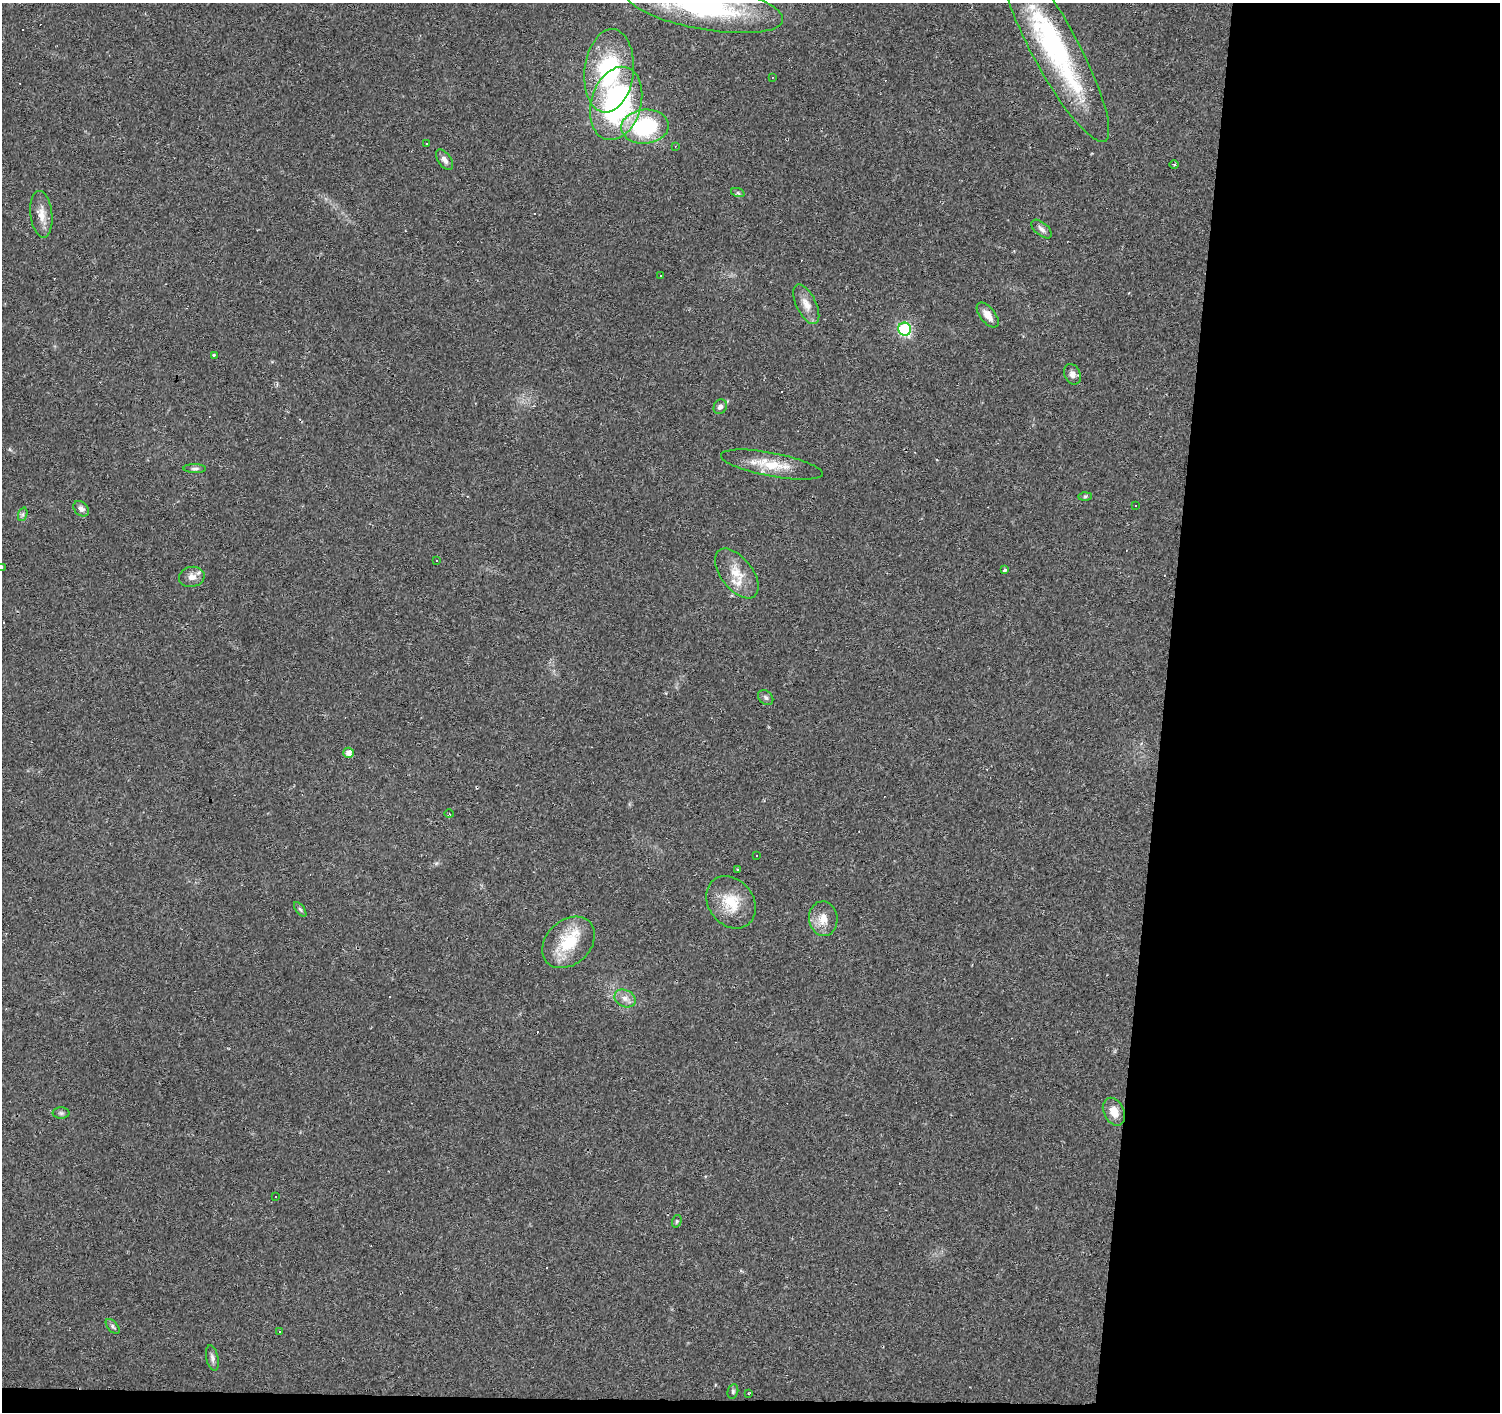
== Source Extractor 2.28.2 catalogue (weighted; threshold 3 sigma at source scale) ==
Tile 9 of 3 x 3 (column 3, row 3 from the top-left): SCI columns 3000-4497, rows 281-1690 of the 4497 x 4734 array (HDU 1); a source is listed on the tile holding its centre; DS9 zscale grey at full resolution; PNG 1502 x 1414 px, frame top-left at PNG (2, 3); each listed source drawn as its Kron ellipse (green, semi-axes under 4 px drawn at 4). Shown black and unused: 23% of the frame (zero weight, under 2 of 3 exposures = <1% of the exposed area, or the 3 px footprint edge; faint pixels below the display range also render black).
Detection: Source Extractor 2.28.2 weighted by HDU 2 'WHT'; one run over the whole footprint, this tile lists its part. Background 0.0299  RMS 0.0048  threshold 0.0214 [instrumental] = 3 sigma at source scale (4.5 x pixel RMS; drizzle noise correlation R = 1.50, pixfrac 1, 0.0396/0.0396 arcsec/px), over >= 5 px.
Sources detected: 75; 25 cosmic-ray / hot-pixel residue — neither listed nor drawn; the other 50 listed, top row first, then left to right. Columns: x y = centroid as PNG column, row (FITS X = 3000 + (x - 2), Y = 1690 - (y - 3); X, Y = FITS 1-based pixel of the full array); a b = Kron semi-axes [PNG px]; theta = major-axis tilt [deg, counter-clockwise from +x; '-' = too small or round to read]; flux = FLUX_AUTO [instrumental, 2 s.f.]
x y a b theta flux
704 6 79 23 -10 73
1054 47 107 23 -62 91
609 71 42 24 84 50
772 77 3 3 - 0.4
616 103 37 25 74 96
645 127 24 17 5 41
427 143 3 3 - 1.2
675 146 4 3 - 0.43
445 160 12 6 -55 2.3
1174 164 4 3 - 0.46
738 193 7 4 -18 0.81
41 214 23 11 -83 5.8
1042 229 12 6 -40 2
661 276 2 2 - 0.36
806 304 21 10 -64 5.1
988 315 14 7 -51 4.5
905 329 6 6 - 57
214 355 4 3 - 1.1
1072 374 10 8 -65 2.3
720 407 7 6 - 1.8
772 465 52 12 -11 14
195 469 11 4 -1 1.2
1085 496 6 4 1 0.71
1135 506 3 2 - 0.5
81 509 9 6 -45 2
23 514 7 4 72 1.1
436 561 2 2 - 0.37
2 567 3 3 - 0.46
1005 570 3 3 - 1.1
737 573 29 16 -52 11
192 577 13 10 12 3.6
766 698 8 6 -44 1.3
349 753 5 5 - 2.7
449 814 4 3 - 0.54
757 856 2 2 - 0.41
737 870 3 3 - 1.8
731 902 28 22 -52 14
300 909 8 4 -54 0.89
823 919 17 14 -84 6.4
568 942 29 22 43 19
625 998 11 8 -25 3
1114 1112 15 10 -64 5.7
61 1113 8 5 0 1.1
275 1197 3 2 - 0.4
677 1221 6 4 73 0.73
113 1326 9 5 -50 1.1
279 1331 3 3 - 0.71
212 1358 13 6 -78 1.9
733 1391 7 5 76 0.84
748 1394 3 3 - 0.41
Overlapping masked pixels (flux is a lower limit): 1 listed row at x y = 1054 47
Isophote crosses this tile's border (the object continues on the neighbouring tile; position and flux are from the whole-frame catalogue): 2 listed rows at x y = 704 6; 2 567